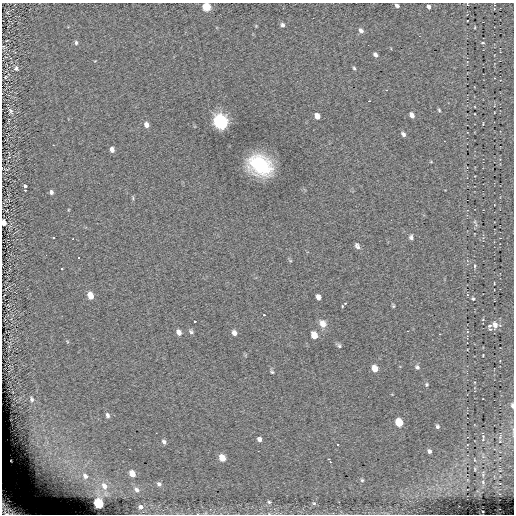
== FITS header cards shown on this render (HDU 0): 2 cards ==
NAXIS1  =                  512
NAXIS2  =                  512

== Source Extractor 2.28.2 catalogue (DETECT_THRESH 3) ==
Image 512 x 512 px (HDU 0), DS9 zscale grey, 1 PNG px = 1 image px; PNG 516 x 516 px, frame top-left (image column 1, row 512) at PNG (2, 3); no overlay
Background 0.242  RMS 5.1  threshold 15.4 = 3 sigma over >= 5 px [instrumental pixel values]
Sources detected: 82; all 82 listed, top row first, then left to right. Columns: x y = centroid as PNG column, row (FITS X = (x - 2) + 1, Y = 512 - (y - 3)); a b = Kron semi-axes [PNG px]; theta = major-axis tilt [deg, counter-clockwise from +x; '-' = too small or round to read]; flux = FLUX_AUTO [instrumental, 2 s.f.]
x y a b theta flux
397 6 4 3 - 1000
206 7 5 5 - 16000
428 7 4 3 - 1100
282 25 5 4 - 760
361 30 6 4 -48 1200
7 40 3 2 - 200
76 43 5 4 - 700
483 43 4 2 - 340
375 55 5 3 - 1000
16 68 5 4 - 930
354 68 4 3 - 420
6 77 4 3 - 340
439 110 5 3 - 360
11 111 8 5 -69 770
412 115 6 4 -57 1400
317 116 6 4 -60 2200
220 122 7 6 - 100000
483 124 3 2 - 220
146 125 6 5 - 1500
403 134 5 4 - 930
112 150 5 4 - 1400
260 165 18 13 -29 28000
25 186 3 3 - 2100
51 192 4 3 - 810
133 198 6 3 -73 360
4 223 5 4 - 2500
53 237 3 3 - 13000
411 237 6 4 -86 810
73 239 3 2 - 13000
357 246 7 4 -58 920
46 255 2 2 - 13000
79 258 3 3 - 13000
475 266 5 3 - 350
62 269 3 3 - 13000
90 296 6 4 -71 4800
318 297 6 4 -75 1100
473 299 4 3 - 370
342 306 3 2 - 300
393 306 4 4 - 370
264 315 3 2 - 610
194 321 3 3 - 720
323 324 10 8 -63 2200
495 325 8 6 88 2000
489 326 4 3 - 620
490 329 3 3 - 500
179 332 6 5 - 1500
191 332 7 5 -52 670
234 333 5 5 - 1300
314 335 6 5 - 3600
339 346 7 4 -63 600
483 355 3 2 - 220
417 367 6 5 - 800
375 369 6 5 - 3500
272 372 5 4 - 480
427 385 4 4 - 450
32 399 4 3 - 570
512 405 7 4 -84 910
107 415 6 5 - 940
399 423 6 5 - 11000
437 426 5 4 - 680
483 436 6 5 - 470
259 439 6 5 - 960
500 441 4 3 - 230
164 442 6 4 -51 840
337 444 2 2 - 230
429 451 4 4 - 870
222 458 6 5 - 4600
328 459 3 3 - 380
66 461 7 4 18 1000
330 462 3 2 - 590
132 474 5 4 - 4200
85 476 9 7 -57 1900
362 480 5 5 - 510
483 482 5 3 - 250
159 484 5 4 - 730
104 486 8 6 -58 2000
136 490 5 4 - 880
269 502 5 5 - 550
98 503 6 5 - 27000
314 503 6 5 - 550
140 507 4 3 - 790
9 508 23 14 -34 11000
At the frame edge (FLAGS 8, measured only in part): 4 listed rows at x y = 206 7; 4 223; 512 405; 9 508